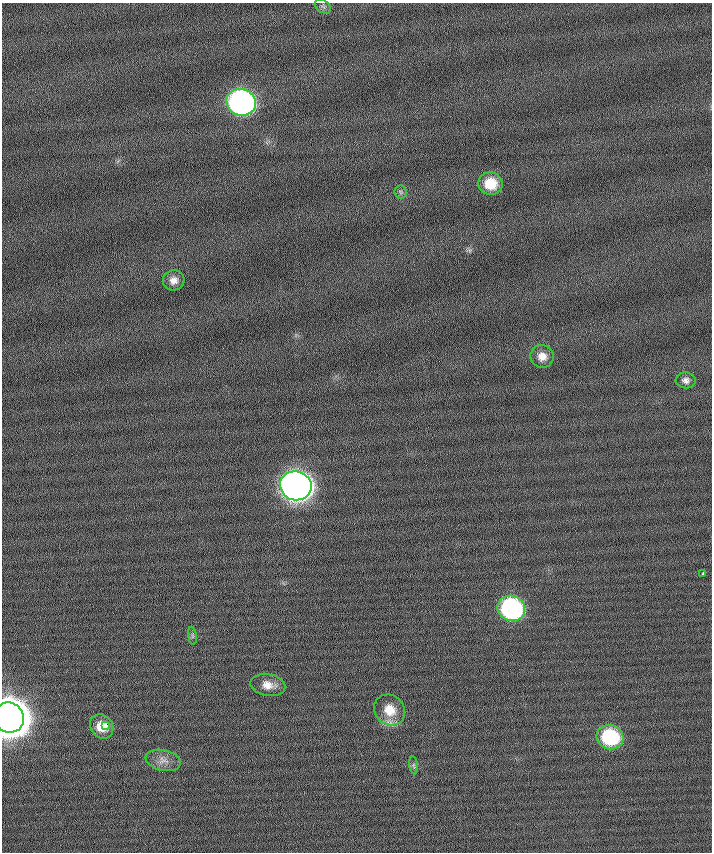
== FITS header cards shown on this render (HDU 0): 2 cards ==
NAXIS1  =                  710 /
NAXIS2  =                  850 /

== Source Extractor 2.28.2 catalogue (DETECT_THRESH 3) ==
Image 710 x 850 px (HDU 0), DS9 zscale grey, 1 PNG px = 1 image px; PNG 714 x 854 px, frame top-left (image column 1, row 850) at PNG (2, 3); each listed source drawn as its Kron ellipse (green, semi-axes under 4 px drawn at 4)
Background 0.164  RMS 6.2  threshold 18.5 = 3 sigma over >= 5 px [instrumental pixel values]
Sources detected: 19; all 19 listed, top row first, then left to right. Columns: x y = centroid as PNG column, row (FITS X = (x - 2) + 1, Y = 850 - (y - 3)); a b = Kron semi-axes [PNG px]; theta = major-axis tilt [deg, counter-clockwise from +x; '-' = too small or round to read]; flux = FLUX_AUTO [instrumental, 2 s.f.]
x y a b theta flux
323 6 9 6 -31 1.2e+03
241 102 15 13 -17 1.6e+05
490 184 12 11 - 1.1e+04
401 192 6 6 - 9.2e+02
174 280 11 10 - 2.9e+03
542 356 12 11 - 4.1e+03
686 380 10 8 -6 2.1e+03
296 486 16 14 -18 5.1e+05
703 573 4 3 - 2.2e+03
511 608 14 12 -21 8.0e+04
192 636 9 4 -82 9.0e+02
268 685 17 11 -11 4.9e+03
390 710 16 14 -44 8.8e+03
9 718 15 14 - 1.5e+06
106 725 4 3 - 3.3e+03
102 726 13 11 -54 7.9e+03
610 737 13 12 - 3.5e+04
163 760 18 10 -13 3.7e+03
414 765 9 4 -81 8.5e+02
At the frame edge (FLAGS 8, measured only in part): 1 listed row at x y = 9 718